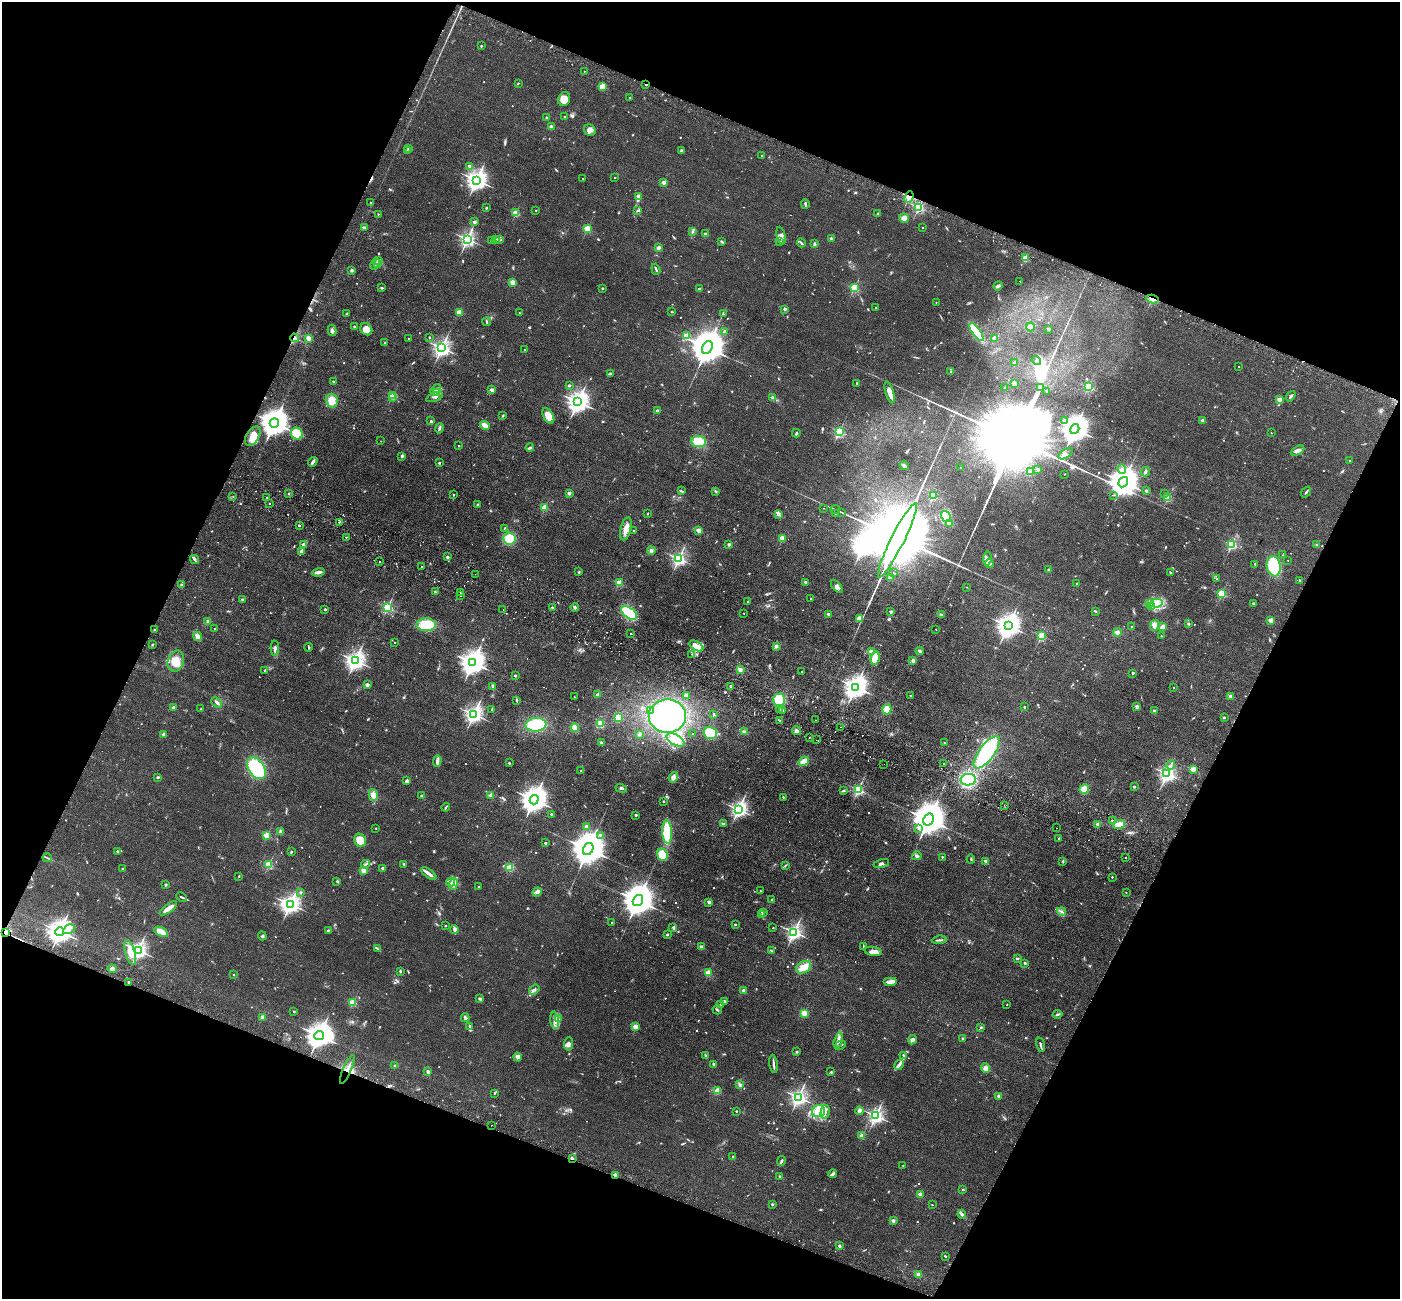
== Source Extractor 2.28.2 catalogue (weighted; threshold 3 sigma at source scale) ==
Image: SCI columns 27-5617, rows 328-5515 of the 5645 x 5710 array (HDU 1 of 3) = the unmasked area's bounding box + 8 px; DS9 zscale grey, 4 x 4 block average (1 PNG px = mean of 4 x 4 image px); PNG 1402 x 1301 px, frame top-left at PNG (2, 2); each listed source drawn as its Kron ellipse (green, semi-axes under 4 px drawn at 4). Shown black and unused: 43% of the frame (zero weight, under 2 of 3 exposures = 3% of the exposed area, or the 3 px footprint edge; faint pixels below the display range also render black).
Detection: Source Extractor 2.28.2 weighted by HDU 2 'WHT'. Background 0.0602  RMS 0.0078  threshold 0.0353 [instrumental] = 3 sigma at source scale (4.5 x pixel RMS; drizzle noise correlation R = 1.50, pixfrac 1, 0.05/0.05 arcsec/px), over >= 5 px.
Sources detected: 1076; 10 too faint to see at this stretch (4 x 4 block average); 4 inside a brighter object's white glare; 23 cosmic-ray / hot-pixel residue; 1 long thin detection or spike segment (spike, bleed or trail) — neither listed nor drawn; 13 coinciding with a brighter row at this scale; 36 inside a brighter listed object's ellipse — not listed separately; of the other 989, all 500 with FLUX_AUTO >= 3.5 (the completeness limit of this list) listed and drawn (489 fainter detections not listed), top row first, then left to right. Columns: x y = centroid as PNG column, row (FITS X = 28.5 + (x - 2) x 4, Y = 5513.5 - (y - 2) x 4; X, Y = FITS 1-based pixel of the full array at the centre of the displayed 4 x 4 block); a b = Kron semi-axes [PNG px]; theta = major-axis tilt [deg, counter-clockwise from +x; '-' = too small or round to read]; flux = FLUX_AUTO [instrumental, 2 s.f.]
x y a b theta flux
481 46 2 2 - 11
584 71 2 2 - 4.3
518 83 3 2 - 3.7
646 85 2 2 - 13
602 87 4 3 - 46
630 98 2 2 - 5.3
564 99 7 6 - 24
565 117 2 2 - 13
547 118 2 2 - 28
551 127 2 2 - 84
590 130 6 5 - 21
408 148 3 2 - 3.7
681 150 3 2 - 5.4
407 151 2 2 - 3.6
762 156 3 2 - 3.7
469 166 2 2 - 43
615 177 2 2 - 9.4
583 178 2 2 - 3.8
477 180 3 3 - 3300
664 182 2 2 - 87
639 196 2 2 - 85
909 197 6 2 66 12
371 203 2 2 - 3.9
805 204 4 2 - 9.3
919 207 2 2 - 650
486 208 2 2 - 18
536 210 2 2 - 5.7
638 210 3 2 - 6.9
516 213 2 2 - 220
378 214 2 2 - 8.5
878 214 3 2 - 4.8
904 218 5 4 - 21
474 222 2 2 - 52
364 227 4 2 - 11
923 227 2 2 - 4.7
587 228 2 2 - 300
692 232 3 2 - 4.9
705 234 2 2 - 55
781 236 9 3 -76 36
467 239 2 2 - 1600
496 239 3 2 - 12
831 239 2 2 - 38
500 240 3 2 - 3.9
492 241 3 2 - 5.4
722 241 4 2 - 5.1
779 242 3 2 - 3.8
801 243 4 2 - 6.2
814 244 3 2 - 5.4
659 248 3 3 - 12
1025 258 2 2 - 190
379 260 3 2 - 6.3
375 264 6 3 64 11
378 264 2 2 - 3.6
656 269 6 2 -69 7.2
352 270 2 2 - 45
1020 281 2 2 - 5.5
512 282 2 2 - 130
998 286 5 3 - 9.6
382 288 3 2 - 6.3
603 288 2 2 - 19
854 288 2 2 - 460
699 289 3 2 - 7.1
1152 299 6 3 -10 18
936 302 2 2 - 4
876 307 2 2 - 7.7
785 309 2 2 - 39
459 312 2 2 - 160
672 312 3 2 - 4.2
519 313 2 2 - 5.3
347 314 3 2 - 4.9
723 314 4 2 - 5.2
487 322 4 2 - 5.1
355 327 2 2 - 38
1030 327 4 4 - 14
366 329 6 5 - 41
1048 329 2 2 - 33
332 331 5 3 - 14
724 331 3 2 - 7.8
976 332 10 4 -55 190
687 336 2 2 - 220
429 337 2 2 - 11
295 338 4 2 - 7.4
308 338 2 2 - 120
995 338 2 2 - 80
409 339 2 2 - 9
385 343 3 2 - 4.9
442 348 3 2 - 2000
707 348 7 5 60 16000
525 350 2 2 - 5.6
1036 361 5 3 - 12
1015 363 3 2 - 5.2
1238 366 2 2 - 3.6
951 372 3 2 - 5.7
610 374 2 2 - 3.5
333 381 2 2 - 13
857 383 3 2 - 4.6
1014 383 4 3 - 11
569 385 2 2 - 27
1041 387 4 2 - 4200
1088 387 2 2 - 410
1005 388 2 2 - 16
436 390 6 4 55 16
492 390 2 2 - 80
1047 391 2 2 - 4.1
890 392 11 4 -73 37
436 393 3 2 - 36
393 395 2 2 - 260
1291 396 6 2 53 9.3
393 397 3 2 - 9.8
435 397 9 3 22 14
773 397 3 2 - 4.9
1279 400 2 2 - 130
332 401 7 6 - 60
578 402 4 3 - 3900
657 411 2 2 - 29
503 416 3 2 - 3.7
548 416 8 5 -62 52
1064 420 2 2 - 16
1202 420 2 2 - 33
431 421 2 2 - 6.3
274 423 5 4 - 7900
485 425 5 3 - 33
440 428 5 2 - 6.5
1075 429 5 4 - 7600
839 431 2 2 - 550
796 433 4 2 - 6.2
1271 433 2 2 - 3.7
297 434 6 5 - 140
253 436 11 6 59 38
381 441 2 2 - 3.7
698 441 7 5 -3 120
459 446 2 2 - 12
530 448 4 2 - 8.2
1297 451 7 4 29 19
1066 454 8 4 32 19
402 456 2 2 - 32
1350 461 2 2 - 9.3
313 462 5 2 - 17
439 463 2 2 - 19
904 466 4 2 - 16
960 468 2 2 - 3.8
1038 469 2 2 - 31
1122 469 5 3 - 17
1031 471 4 3 - 15
1145 472 5 2 - 6.6
1065 474 2 2 - 6.2
1123 482 5 4 - 9700
681 491 3 2 - 5.4
716 491 3 2 - 5
1146 491 2 2 - 34
1306 492 6 2 51 7.2
289 493 3 2 - 4.4
569 493 2 2 - 57
1164 493 2 2 - 5
454 495 2 2 - 13
1113 495 3 2 - 3.7
233 496 2 2 - 8
933 496 2 2 - 260
267 498 2 2 - 4.9
1168 498 2 2 - 230
269 504 2 2 - 8
478 505 3 2 - 4.3
545 507 2 2 - 210
824 508 2 2 - 4.5
835 510 5 2 - 4.8
841 512 3 2 - 3.6
648 514 2 2 - 5.9
835 514 2 2 - 8.7
779 515 4 3 - 7.7
946 516 6 4 -56 94
340 522 2 2 - 570
950 523 3 3 - 6.8
299 526 2 2 - 3.6
505 528 2 2 - 4.6
626 529 12 5 74 41
634 530 2 2 - 3.8
699 530 2 2 - 100
346 537 2 2 - 7.8
782 538 2 2 - 140
509 539 6 6 - 100
897 540 41 6 63 190000
303 544 2 2 - 38
729 544 2 2 - 44
1232 545 2 2 - 590
1316 545 3 2 - 3.9
301 551 4 2 - 18
651 551 4 3 - 12
1283 555 2 2 - 3.8
447 557 2 2 - 36
987 558 7 4 84 15
194 559 5 3 - 10
679 559 2 2 - 1300
1288 560 2 2 - 4.7
380 561 2 2 - 5.8
989 563 5 4 - 18
1255 564 2 2 - 4
1274 566 10 7 -81 210
421 567 2 2 - 4.8
1049 570 3 3 - 9.6
318 572 6 2 14 17
579 572 3 2 - 4.2
1170 572 2 2 - 3.8
893 573 2 2 - 5.4
475 574 2 2 - 14
890 577 2 2 - 52
1217 579 2 2 - 9.1
1300 580 2 2 - 3.8
805 582 2 2 - 36
619 583 2 2 - 280
1077 584 2 2 - 13
181 585 2 2 - 8.2
837 586 7 4 -49 15
967 587 2 2 - 3.5
435 592 3 2 - 4.4
461 593 2 2 - 14
1222 594 2 2 - 370
461 595 2 2 - 17
811 598 2 2 - 5.4
242 600 3 3 - 5.5
748 601 2 2 - 18
1149 603 2 2 - 4.8
1156 603 6 4 9 27
1253 603 2 2 - 25
1151 606 3 2 - 4.8
387 607 2 2 - 610
552 607 2 2 - 15
575 607 4 3 - 8.7
325 609 2 2 - 23
503 610 2 2 - 9.7
1095 611 3 2 - 4
891 612 2 2 - 50
629 613 9 5 -37 270
744 613 2 2 - 4.3
828 614 2 2 - 33
941 614 3 2 - 5.1
859 618 4 3 - 30
1271 620 2 2 - 120
208 622 3 3 - 11
1188 624 3 2 - 4.4
426 625 9 6 -1 140
1155 625 6 4 65 18
1008 626 4 3 - 4700
1132 627 2 2 - 13
1163 627 2 2 - 42
215 629 2 2 - 15
936 629 2 2 - 4.6
154 630 2 2 - 21
1117 632 4 4 - 13
631 634 2 2 - 10
198 636 5 4 - 21
1041 636 2 2 - 340
1161 636 2 2 - 7.7
394 642 2 2 - 5.5
152 645 3 2 - 3.9
696 646 8 4 -31 40
776 646 4 3 - 8.7
308 647 4 2 - 4.4
275 648 7 2 -89 13
920 651 4 2 - 9.9
871 652 2 2 - 110
692 654 2 2 - 5.4
875 658 7 4 77 83
913 660 4 3 - 12
176 661 11 8 71 66
355 661 3 3 - 2700
473 663 4 3 - 4900
265 670 2 2 - 19
740 670 2 2 - 87
802 672 2 2 - 6.1
1133 673 2 2 - 25
515 676 2 2 - 18
367 685 2 2 - 65
493 686 4 2 - 10
731 686 2 2 - 5.3
856 687 4 3 - 4400
1174 688 2 2 - 6.6
598 695 3 2 - 26
686 696 3 3 - 16
910 696 2 2 - 10
1230 696 3 3 - 13
574 697 2 2 - 6.3
517 700 3 2 - 3.9
779 700 6 6 - 110
217 702 6 2 -40 14
1024 707 2 2 - 17
1137 707 2 2 - 68
174 708 2 2 - 83
201 709 3 2 - 5.3
492 709 4 2 - 3.9
887 709 5 4 - 64
650 710 3 3 - 35
779 710 2 2 - 120
783 711 2 2 - 16
1154 711 2 2 - 43
474 714 3 2 - 2100
714 714 2 2 - 6.3
667 716 19 16 0 720
618 717 4 3 - 97
1224 717 2 2 - 18
779 720 3 2 - 4.5
815 720 2 2 - 4.5
600 724 3 2 - 100
536 725 10 6 6 240
841 727 2 2 - 3.7
575 728 4 4 - 57
796 731 4 4 - 15
744 732 4 3 - 9.5
710 733 7 6 - 140
164 734 2 2 - 57
639 734 3 2 - 5.6
693 734 2 2 - 3.5
809 737 2 2 - 6.6
676 740 10 5 -29 41
816 740 2 2 - 3.9
601 743 3 2 - 10
944 743 2 2 - 8.6
987 752 19 7 53 360
437 761 6 2 88 23
804 761 5 4 - 46
509 763 2 2 - 3.8
943 763 2 2 - 9.8
884 764 2 2 - 3.9
1171 765 5 2 - 7
256 768 12 7 -56 320
1193 769 2 2 - 170
581 771 2 2 - 5.1
1167 774 3 2 - 2000
158 777 3 2 - 4.7
673 777 5 4 - 21
968 780 7 5 11 190
407 781 3 3 - 12
1134 787 2 2 - 15
621 788 6 3 -19 10
1084 789 5 4 - 49
858 790 2 2 - 740
843 791 3 2 - 5.1
373 795 6 4 -75 30
422 796 3 2 - 9.3
491 796 2 2 - 110
783 797 2 2 - 11
534 800 5 4 - 6800
663 801 2 2 - 9.2
1004 805 2 2 - 4.2
446 807 4 2 - 5.5
738 809 3 3 - 1700
551 814 2 2 - 15
636 815 2 2 - 22
928 819 6 5 - 14000
1112 820 2 2 - 7.1
723 824 4 2 - 5.1
1098 824 4 3 - 9.7
1119 824 6 4 11 41
586 826 2 2 - 13
376 828 2 2 - 8.6
1057 828 2 2 - 3.6
918 829 2 2 - 4.5
281 832 3 2 - 19
667 832 11 5 -86 230
267 835 2 2 - 280
600 835 2 2 - 9.1
1059 839 3 2 - 5.2
360 840 7 5 -63 99
545 843 2 2 - 25
588 849 6 5 - 15000
117 851 2 2 - 19
291 852 3 2 - 4.8
662 855 6 5 - 120
917 856 5 3 - 9.8
942 857 2 2 - 9.2
1125 857 2 2 - 27
47 858 5 2 - 4.8
971 859 4 2 - 4.6
986 861 2 2 - 41
1063 861 4 2 - 5.1
269 864 2 2 - 400
366 864 4 2 - 5.9
404 864 2 2 - 24
881 864 8 3 15 13
785 866 3 2 - 4
382 868 3 3 - 6.2
510 868 3 3 - 52
122 869 2 2 - 9.5
364 870 3 2 - 55
429 874 9 2 -36 39
239 876 2 2 - 3.8
1112 877 2 2 - 8.5
337 881 3 2 - 5.2
450 882 4 2 - 6.9
453 884 6 3 69 15
166 885 2 2 - 30
478 887 2 2 - 8.7
760 891 2 2 - 7.2
537 892 5 3 - 10
300 893 3 2 - 4.9
1126 893 2 2 - 4.7
181 897 6 2 -26 7.3
772 899 2 2 - 7.1
638 900 6 5 - 12000
709 902 2 2 - 67
290 904 3 3 - 2900
168 908 10 3 37 44
1062 911 4 3 - 10
763 912 2 2 - 59
762 915 2 2 - 5.7
612 923 2 2 - 9.8
735 925 2 2 - 11
445 926 2 2 - 3.6
673 927 4 2 - 7.7
773 928 2 2 - 4.1
69 929 6 3 31 14
454 929 4 3 - 12
328 930 2 2 - 18
60 931 4 4 - 4500
5 932 4 3 - 47
161 932 7 4 -29 52
794 932 2 2 - 1700
667 935 3 2 - 5.3
262 936 4 2 - 5.9
939 940 7 2 4 8.4
863 946 4 2 - 3.5
701 947 4 3 - 9
377 949 4 2 - 5.8
138 950 3 2 - 2000
771 951 3 2 - 3.9
873 951 8 4 -9 30
130 952 13 5 -73 49
1017 958 3 2 - 5.6
1025 963 2 2 - 22
804 967 8 5 32 50
112 969 4 3 - 13
400 971 3 2 - 6.6
708 973 2 2 - 190
234 975 2 2 - 4
129 982 2 2 - 23
890 982 7 3 0 19
534 989 5 3 - 10
744 991 2 2 - 71
480 999 4 3 - 8.5
724 1001 3 3 - 6.3
353 1002 2 2 - 280
721 1005 3 2 - 3.9
1007 1005 2 2 - 6.3
717 1010 5 2 - 5.4
294 1011 2 2 - 13
804 1013 2 2 - 230
1058 1014 5 2 - 6.6
263 1017 2 2 - 120
465 1018 4 3 - 8
558 1018 4 2 - 7.1
555 1020 9 3 -84 20
469 1026 3 2 - 5
635 1027 2 2 - 150
981 1027 2 2 - 15
319 1036 5 4 - 6300
963 1039 2 2 - 32
838 1040 8 3 76 18
913 1040 5 3 - 14
568 1044 7 4 84 17
840 1045 6 2 30 5.6
1040 1045 7 2 -75 9.7
797 1052 3 2 - 3.8
706 1055 4 2 - 4.3
903 1055 4 2 - 4.1
517 1057 4 4 - 15
713 1064 3 2 - 4.4
774 1064 9 2 -82 13
899 1065 6 3 63 12
395 1066 2 2 - 25
986 1068 5 4 - 21
347 1069 16 2 67 20
428 1071 4 3 - 8
831 1072 3 2 - 4.6
740 1084 4 2 - 9.7
717 1091 3 2 - 70
494 1093 2 2 - 7.5
999 1096 2 2 - 65
798 1097 3 2 - 1900
736 1111 2 2 - 9.5
819 1111 7 6 - 76
859 1111 4 3 - 15
825 1112 7 4 79 19
876 1116 2 2 - 1700
491 1125 2 2 - 4.4
862 1136 2 2 - 140
733 1156 2 2 - 4.6
572 1158 2 2 - 35
782 1161 5 2 - 8.7
903 1166 2 2 - 6.1
833 1174 4 3 - 9.1
615 1175 3 2 - 15
780 1177 2 2 - 26
963 1190 2 2 - 16
920 1195 2 2 - 91
772 1204 2 2 - 22
932 1205 2 2 - 6.5
962 1214 4 3 - 18
893 1221 2 2 - 54
839 1246 4 2 - 12
945 1256 2 2 - 11
919 1275 2 2 - 90
Overlapping masked pixels (flux is a lower limit): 8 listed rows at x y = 646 85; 909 197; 1152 299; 295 338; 5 932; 129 982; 572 1158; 615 1175
Diffuse or blended objects may show on this block-average render without a row.